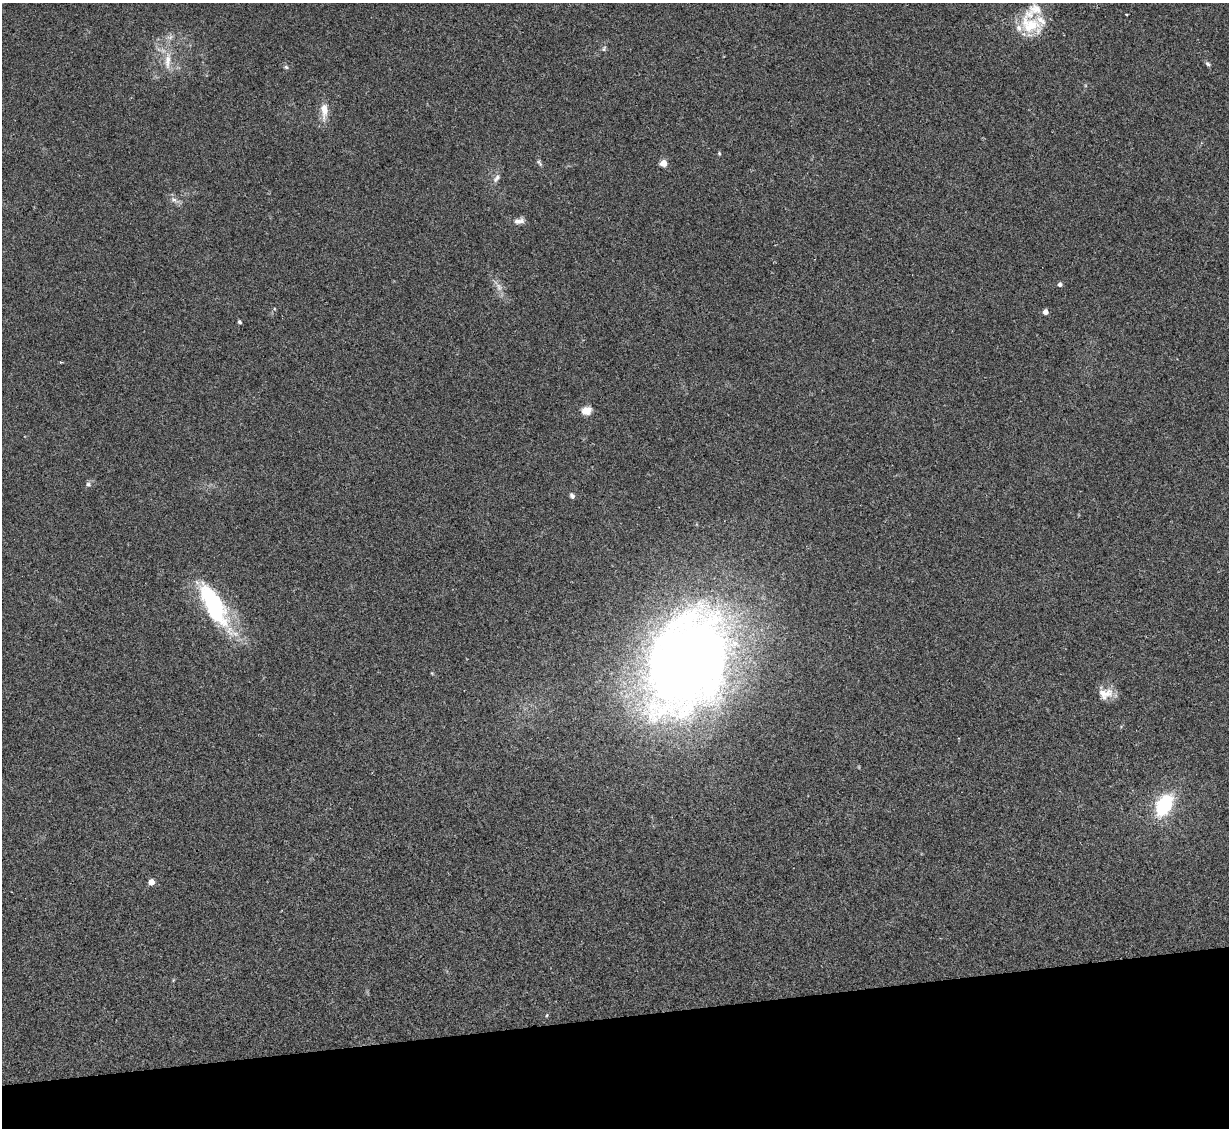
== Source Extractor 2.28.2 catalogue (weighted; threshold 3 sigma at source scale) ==
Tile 14 of 4 x 4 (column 2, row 4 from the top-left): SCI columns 1228-2454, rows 251-1376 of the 4909 x 4890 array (HDU 1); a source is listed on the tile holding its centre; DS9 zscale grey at full resolution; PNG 1231 x 1130 px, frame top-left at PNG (2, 3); no overlay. Shown black and unused: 10% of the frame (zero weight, under 2 of 3 exposures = <1% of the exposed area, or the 3 px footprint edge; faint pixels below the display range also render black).
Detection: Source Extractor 2.28.2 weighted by HDU 2 'WHT'; one run over the whole footprint, this tile lists its part. Background 0.0784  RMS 0.0093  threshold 0.0417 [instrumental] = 3 sigma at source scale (4.5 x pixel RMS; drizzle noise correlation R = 1.50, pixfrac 1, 0.05/0.05 arcsec/px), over >= 5 px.
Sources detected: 33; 5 inside a brighter listed object's ellipse — not listed separately; the other 28 listed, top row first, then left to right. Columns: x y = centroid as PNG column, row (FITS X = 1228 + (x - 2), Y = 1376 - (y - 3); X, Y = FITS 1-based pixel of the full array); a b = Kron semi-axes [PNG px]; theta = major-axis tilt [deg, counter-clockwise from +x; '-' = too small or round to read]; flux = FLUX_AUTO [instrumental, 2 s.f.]
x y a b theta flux
1035 9 20 14 -21 13
1127 15 3 2 - 0.93
1032 25 34 15 -38 26
604 48 9 4 64 1.8
168 60 28 9 86 16
1207 64 8 5 -40 1.9
286 67 5 5 - 1.6
324 111 26 10 -89 12
719 153 5 4 - 1.1
539 163 10 4 -58 2
663 163 5 4 - 20
497 178 13 7 54 4.3
174 200 14 6 -23 4.6
519 221 13 7 8 5.4
1060 284 5 4 - 3.2
499 287 13 9 -63 6.3
1045 312 4 4 - 6.9
240 322 4 4 - 1.6
61 362 3 3 - 0.82
586 410 9 7 7 12
88 484 7 6 - 2.4
572 496 7 5 -64 2.6
214 606 65 21 -59 110
687 663 115 80 66 1000
1108 693 18 13 52 11
1164 805 22 13 61 62
151 882 4 4 - 13
547 1015 5 3 - 0.91